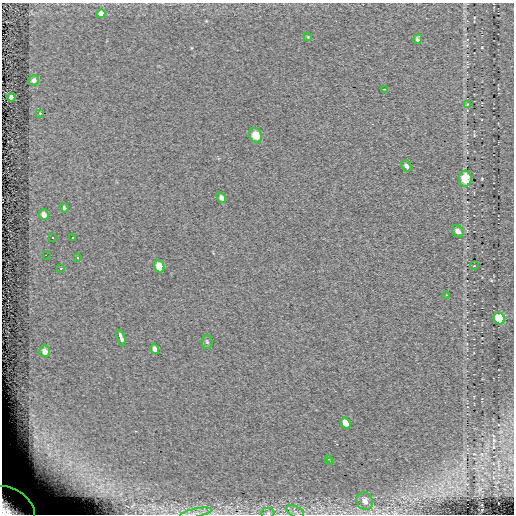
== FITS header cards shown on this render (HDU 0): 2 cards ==
NAXIS1  =                  512 / length of data axis 1
NAXIS2  =                  512 / length of data axis 2

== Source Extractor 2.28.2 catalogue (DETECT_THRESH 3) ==
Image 512 x 512 px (HDU 0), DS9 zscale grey, 1 PNG px = 1 image px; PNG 516 x 516 px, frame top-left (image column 1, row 512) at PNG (2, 3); each listed source drawn as its Kron ellipse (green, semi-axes under 4 px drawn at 4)
Background 0.00589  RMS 5.2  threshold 15.7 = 3 sigma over >= 5 px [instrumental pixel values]
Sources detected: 37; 1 with non-positive FLUX_AUTO (blend fragments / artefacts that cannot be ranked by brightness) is neither listed nor drawn; the other 36 listed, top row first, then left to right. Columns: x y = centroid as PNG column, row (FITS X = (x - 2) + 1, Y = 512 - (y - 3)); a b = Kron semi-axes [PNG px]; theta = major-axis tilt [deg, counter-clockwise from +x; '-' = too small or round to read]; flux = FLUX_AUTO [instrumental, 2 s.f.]
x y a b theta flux
101 14 4 4 - 3100
308 37 4 3 - 310
417 39 5 3 - 680
34 80 5 5 - 1300
384 89 3 2 - 240
11 97 4 4 - 2200
467 104 3 3 - 230
40 113 3 3 - 440
255 135 7 6 - 5300
406 166 6 4 -60 1100
465 179 8 6 83 7900
221 198 6 4 -61 1100
64 208 5 4 - 600
44 214 5 5 - 2200
458 231 7 5 -53 1800
53 237 3 3 - 13000
72 238 3 3 - 13000
46 255 2 2 - 13000
77 257 3 2 - 13000
159 266 6 5 - 7500
474 266 3 2 - 200
61 268 3 3 - 13000
446 295 3 2 - 1100
499 318 6 5 - 15000
121 338 8 3 -74 2300
207 342 7 5 -85 610
155 349 5 4 - 1400
45 351 6 5 - 2700
345 423 6 4 -56 3800
328 459 3 2 - 440
330 462 3 3 - 430
365 501 9 8 - 2300
10 507 27 18 -33 31000
295 512 9 5 -26 1100
196 513 16 4 11 1900
268 513 6 5 - 730
At the frame edge (FLAGS 8, measured only in part): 3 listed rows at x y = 10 507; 196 513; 268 513
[1 non-positive-flux detection neither listed nor drawn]